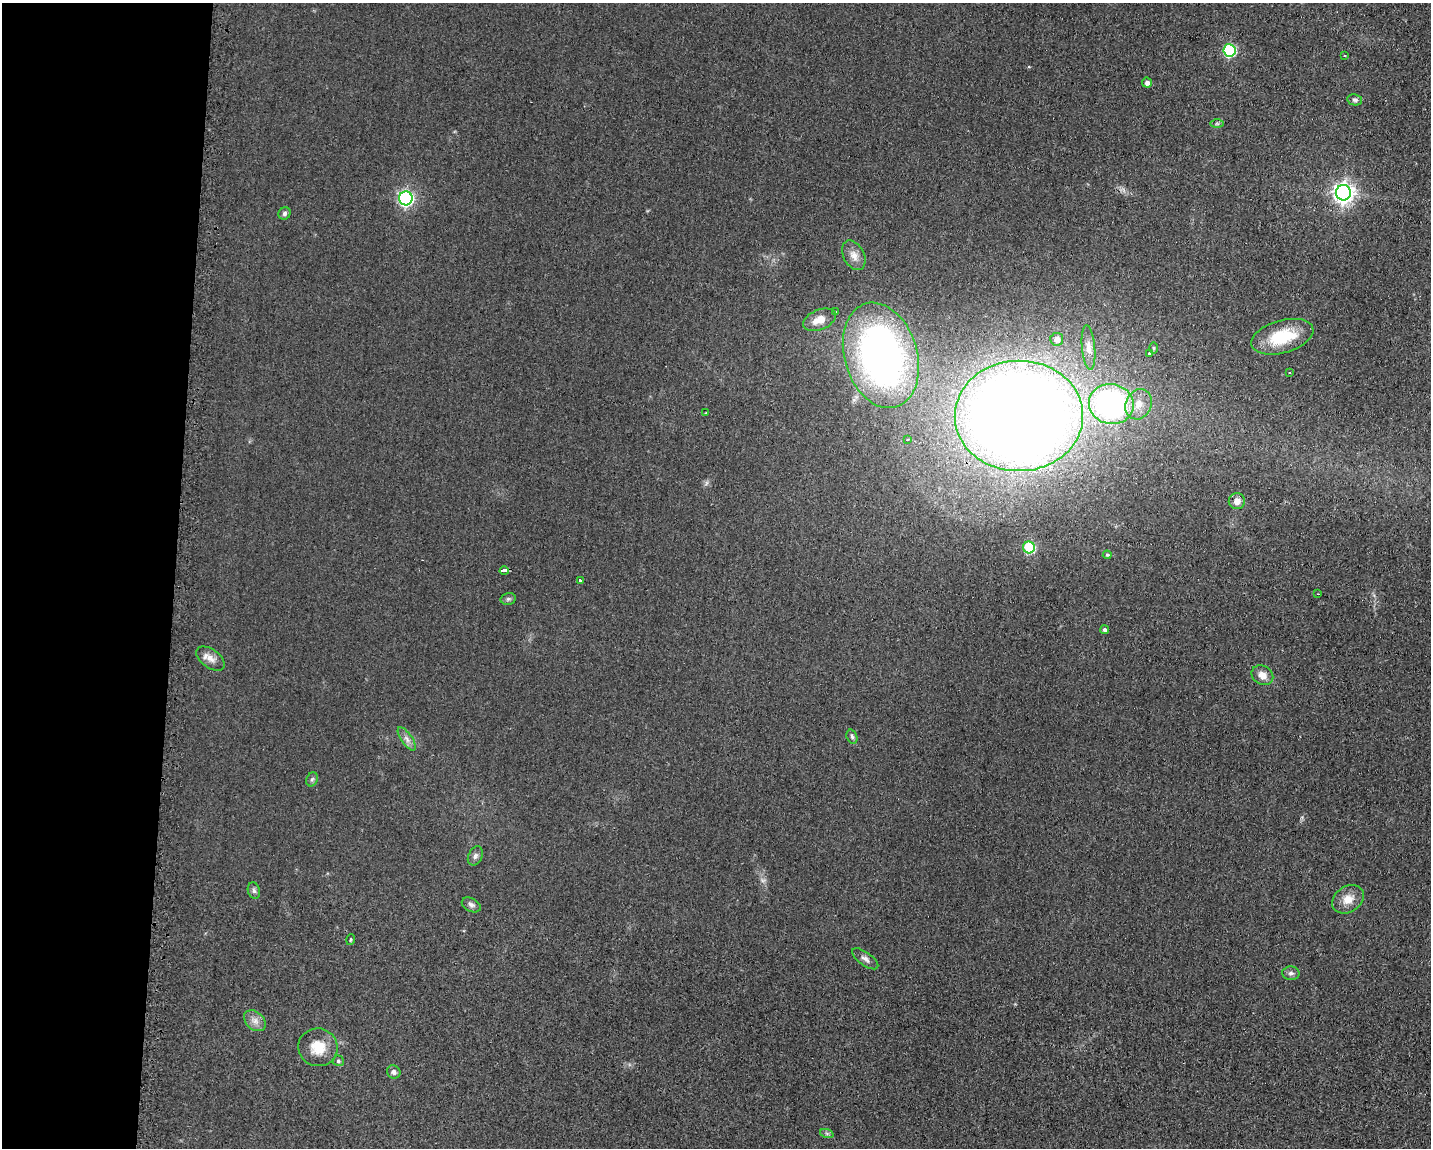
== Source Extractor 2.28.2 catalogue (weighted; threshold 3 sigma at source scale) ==
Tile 4 of 3 x 4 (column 1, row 2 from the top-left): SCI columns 118-1546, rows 2295-3440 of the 4643 x 4587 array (HDU 1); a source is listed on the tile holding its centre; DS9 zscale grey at full resolution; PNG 1433 x 1150 px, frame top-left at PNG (2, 3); each listed source drawn as its Kron ellipse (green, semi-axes under 4 px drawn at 4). Shown black and unused: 12% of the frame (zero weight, under 2 of 3 exposures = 2% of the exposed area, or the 3 px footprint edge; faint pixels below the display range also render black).
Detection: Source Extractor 2.28.2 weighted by HDU 2 'WHT'; one run over the whole footprint, this tile lists its part. Background 0.0621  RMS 0.0099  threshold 0.0448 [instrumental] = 3 sigma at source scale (4.5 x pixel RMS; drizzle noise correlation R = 1.50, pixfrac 1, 0.05/0.05 arcsec/px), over >= 5 px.
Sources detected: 51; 1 too faint to see at this stretch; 1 cosmic-ray / hot-pixel residue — neither listed nor drawn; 1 inside a brighter listed object's ellipse — not listed separately; the other 48 listed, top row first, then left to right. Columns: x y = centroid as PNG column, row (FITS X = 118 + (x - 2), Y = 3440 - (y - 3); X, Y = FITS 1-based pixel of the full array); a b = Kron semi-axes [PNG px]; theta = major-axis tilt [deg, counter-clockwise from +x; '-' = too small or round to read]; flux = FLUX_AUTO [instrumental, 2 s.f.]
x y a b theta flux
1230 50 6 6 - 110
1345 56 3 2 - 1.6
1147 83 5 5 - 4.2
1355 100 7 5 -12 2.7
1217 124 7 4 0 1.6
1343 193 7 7 - 610
406 198 7 7 - 250
284 213 6 5 - 2.6
854 255 16 10 -62 8.2
835 312 3 3 - 2
819 320 17 10 23 13
1282 337 32 16 16 44
1057 339 6 6 - 5.7
1089 347 22 6 -85 7.4
1154 348 6 4 -89 1.3
1149 354 3 3 - 7.3
881 355 54 36 -73 460
1289 373 3 2 - 1.5
1111 404 22 20 -11 220
1139 404 15 13 65 15
706 413 3 2 - 1.3
1019 416 64 55 1 2000
908 440 4 3 - 2.5
1237 501 8 8 - 6.6
1029 547 6 6 - 67
1107 555 4 4 - 1.5
504 571 4 3 - 16
580 580 3 3 - 3.9
1318 594 3 2 - 1
508 599 7 5 13 2.3
1105 630 4 4 - 2.9
210 658 16 9 -36 8.2
1262 675 11 9 -33 8.8
852 737 7 5 -72 2.1
407 739 13 5 -55 5
312 779 7 5 66 2.1
475 856 10 7 65 3.8
254 891 8 6 -73 2.6
1348 899 17 13 32 13
471 905 10 6 -27 3.4
351 940 5 3 - 1.1
865 959 15 6 -36 4.7
1291 973 8 6 -4 3.3
255 1021 12 8 -41 6.4
318 1047 20 19 - 22
338 1061 5 5 - 2
394 1072 7 6 - 3.3
827 1134 7 4 -19 1.7
Overlapping masked pixels (flux is a lower limit): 1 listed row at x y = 1019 416